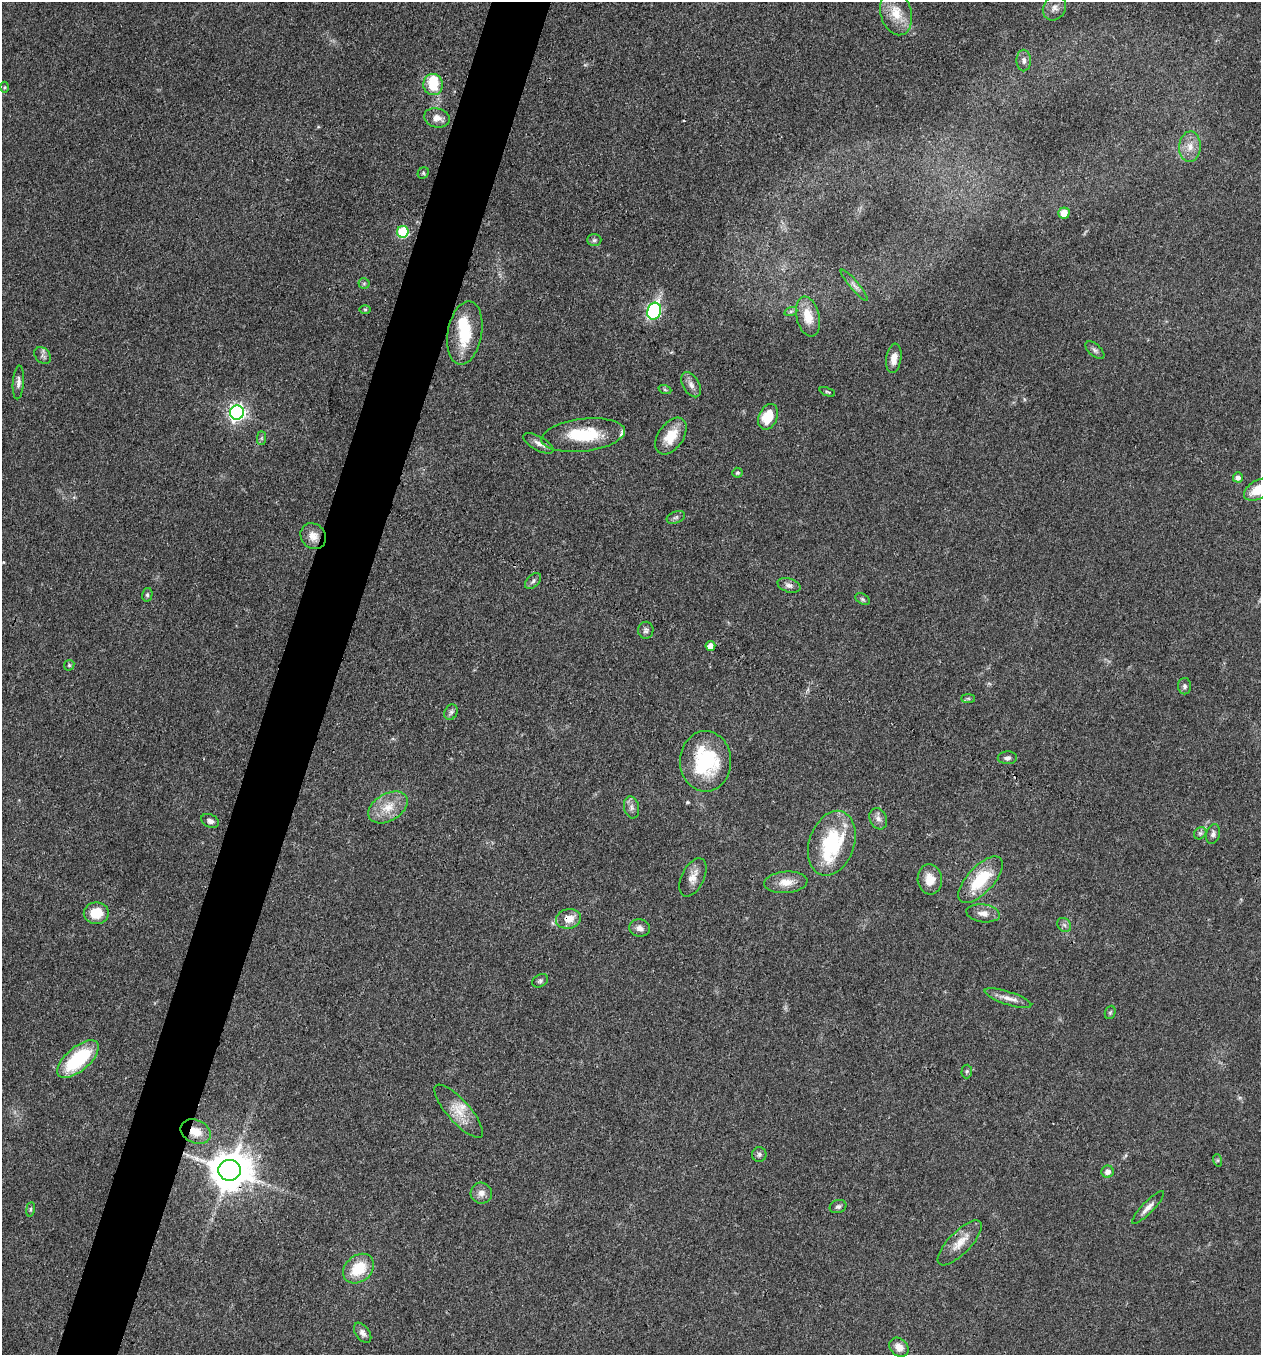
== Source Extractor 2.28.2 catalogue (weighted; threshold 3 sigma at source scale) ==
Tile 7 of 4 x 4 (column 3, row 2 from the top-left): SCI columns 2648-3906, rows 2710-4062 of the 5425 x 5418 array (HDU 1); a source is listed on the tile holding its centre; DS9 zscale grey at full resolution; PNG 1263 x 1357 px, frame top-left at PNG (2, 2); each listed source drawn as its Kron ellipse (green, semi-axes under 4 px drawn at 4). Shown black and unused: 5% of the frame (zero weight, under 3 of 4 exposures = <1% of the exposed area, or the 3 px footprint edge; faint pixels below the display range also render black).
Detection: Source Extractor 2.28.2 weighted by HDU 2 'WHT'; one run over the whole footprint, this tile lists its part. Background 0.0712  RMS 0.0054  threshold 0.0241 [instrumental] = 3 sigma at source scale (4.5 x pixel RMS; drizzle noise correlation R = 1.50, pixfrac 1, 0.05/0.05 arcsec/px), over >= 5 px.
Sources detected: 89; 3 inside a brighter object's white glare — neither listed nor drawn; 3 inside a brighter listed object's ellipse — not listed separately; the other 83 listed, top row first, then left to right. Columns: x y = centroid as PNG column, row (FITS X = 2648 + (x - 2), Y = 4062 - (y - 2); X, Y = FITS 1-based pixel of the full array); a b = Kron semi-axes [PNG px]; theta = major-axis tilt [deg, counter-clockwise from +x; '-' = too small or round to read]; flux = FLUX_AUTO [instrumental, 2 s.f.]
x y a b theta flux
1054 8 13 11 58 3.6
896 13 23 15 -75 11
1024 61 11 7 90 2.5
433 85 10 9 - 15
5 87 5 3 - 0.58
437 118 13 9 -15 4.7
1190 147 15 11 86 6.1
423 173 6 5 - 0.92
1064 213 5 5 - 6.9
403 232 6 5 - 39
594 240 7 6 - 1.3
364 283 5 5 - 0.8
854 285 20 4 -49 2.4
365 309 6 4 -1 0.63
654 311 8 7 - 73
791 311 7 4 19 0.94
808 316 20 11 -77 9.6
465 333 32 17 80 21
1095 350 11 6 -41 1.7
43 355 9 7 -45 1.9
894 358 15 7 82 5.2
18 382 17 5 85 2.4
691 385 14 8 -60 3.1
665 390 6 4 -19 0.8
827 392 8 3 -22 0.71
237 412 7 7 - 180
768 417 13 9 64 14
583 435 42 16 7 28
671 436 21 12 55 12
261 438 7 4 90 1.1
538 443 17 7 -29 3.2
737 473 5 5 - 0.88
1238 477 5 5 - 2.6
1258 490 15 9 30 11
676 517 9 6 21 1.4
313 536 13 12 - 5.5
533 581 9 6 46 1.6
789 585 12 7 -18 2.4
147 595 7 5 77 0.98
863 599 8 5 -28 1.1
646 630 8 7 - 1.6
710 646 5 5 - 5.2
69 665 5 5 - 0.76
1185 686 8 6 -89 1.5
968 699 7 4 0 0.88
451 712 8 6 62 1.5
1007 758 9 6 2 1.8
706 761 30 25 -89 44
388 807 21 13 31 10
632 807 11 7 -78 2.4
878 819 11 8 -67 2.7
210 821 9 6 -26 2.1
1200 833 7 5 43 1.2
1213 834 10 6 75 2
832 843 33 22 71 42
693 877 20 11 63 5.3
930 879 15 12 -83 7.6
981 880 29 13 47 23
786 882 22 10 4 7
96 913 12 10 1 12
983 913 17 9 -7 4.2
569 919 12 10 13 6.6
1064 925 8 6 -44 1.7
640 928 10 8 -12 2.7
540 981 8 6 28 1.4
1008 998 24 6 -18 4.5
1110 1012 7 5 68 0.83
78 1059 25 11 41 37
967 1071 7 5 88 1
459 1111 34 11 -48 10
196 1132 16 11 -24 8.6
759 1154 7 7 - 1.4
1217 1160 6 4 -72 0.74
230 1170 11 10 - 1700
1108 1172 6 6 - 2.6
481 1193 10 10 - 3.4
838 1207 8 6 19 1.6
1148 1208 22 5 46 3.5
30 1209 7 3 81 0.79
960 1243 29 11 46 8.2
359 1269 17 13 40 17
363 1333 11 7 -53 2.5
899 1347 10 8 -43 4.3
Overlapping masked pixels (flux is a lower limit): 4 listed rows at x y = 569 919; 196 1132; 230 1170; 960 1243
Isophote crosses this tile's border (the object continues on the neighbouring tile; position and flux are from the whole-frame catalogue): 1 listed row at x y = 1258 490